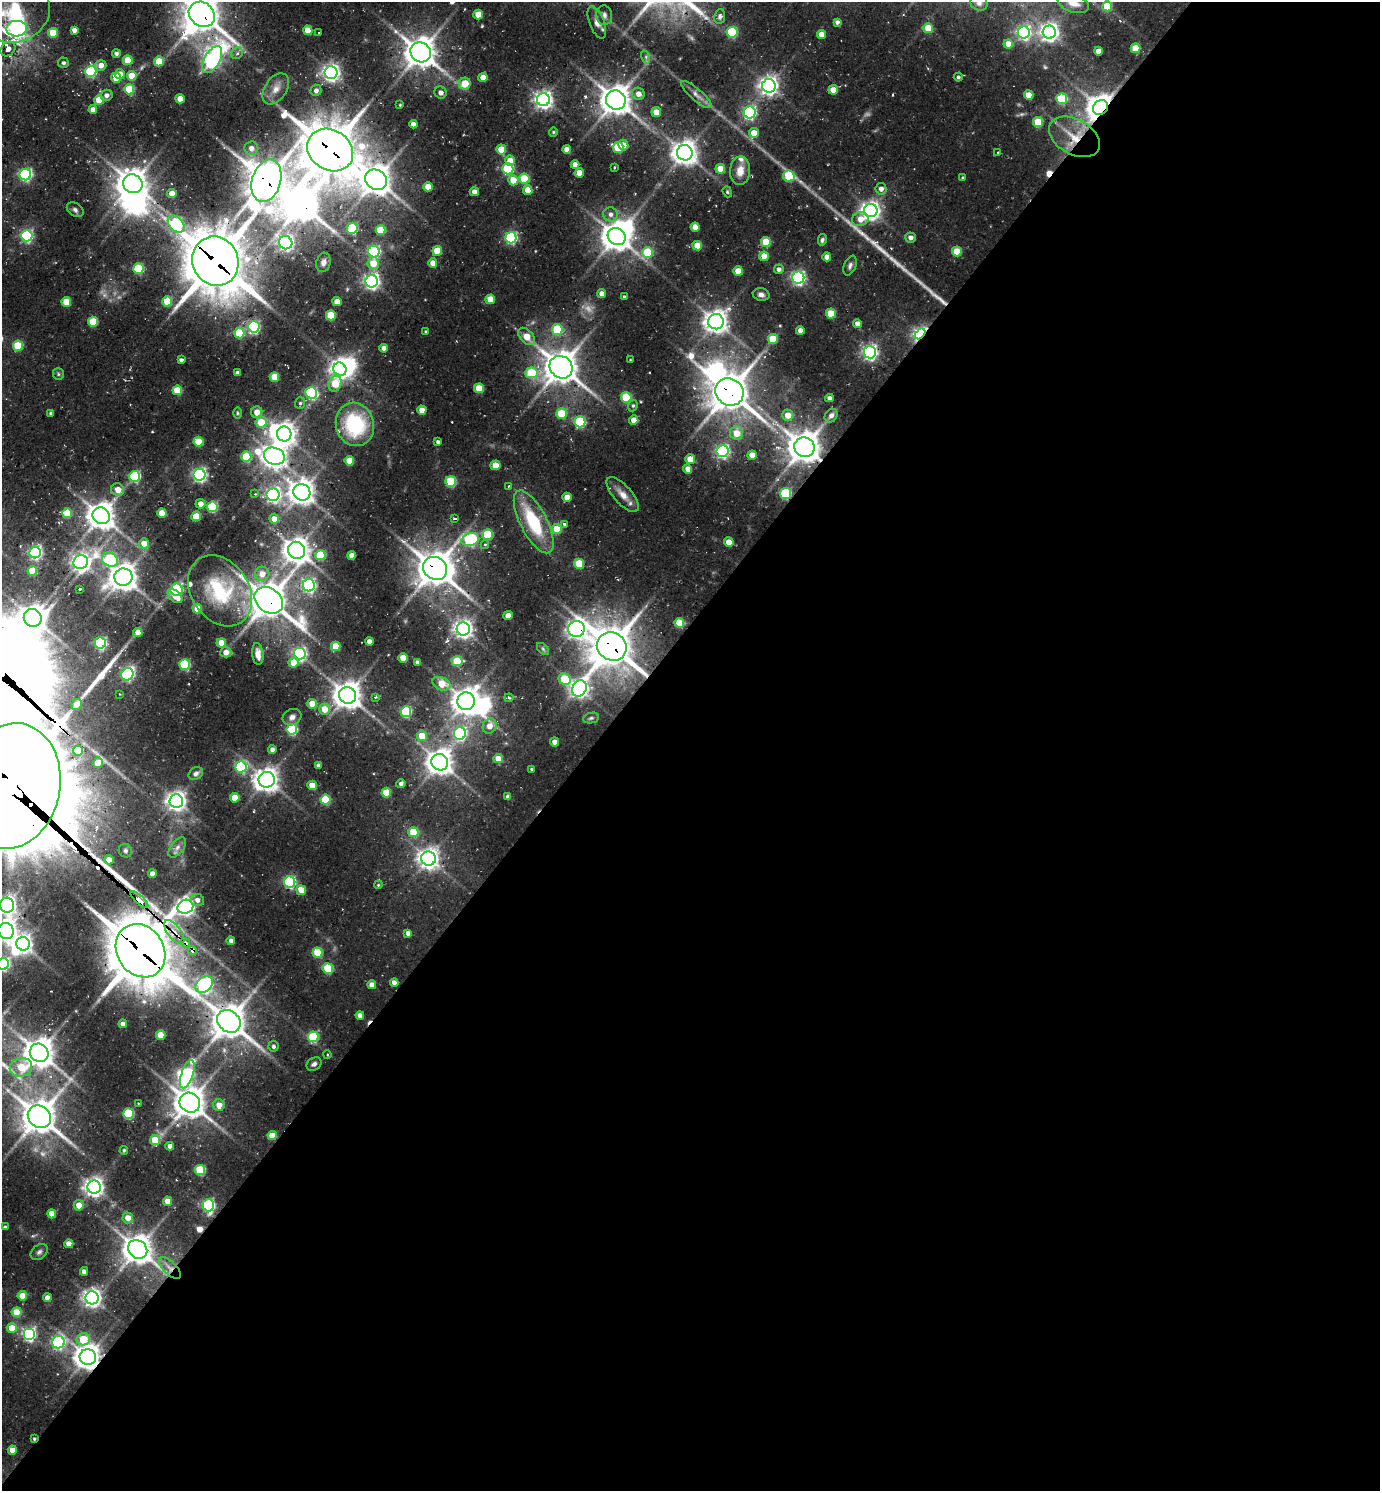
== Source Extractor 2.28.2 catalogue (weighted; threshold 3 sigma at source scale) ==
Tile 12 of 4 x 4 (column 4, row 3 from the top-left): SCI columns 4434-5811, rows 1522-3010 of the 5997 x 5989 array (HDU 1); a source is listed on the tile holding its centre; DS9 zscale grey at full resolution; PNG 1382 x 1493 px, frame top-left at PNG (2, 2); each listed source drawn as its Kron ellipse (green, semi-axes under 4 px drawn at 4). Shown black and unused: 57% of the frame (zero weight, under 2 of 3 exposures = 3% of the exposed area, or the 3 px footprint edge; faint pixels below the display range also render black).
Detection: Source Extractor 2.28.2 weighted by HDU 2 'WHT'; one run over the whole footprint, this tile lists its part. Background 0.101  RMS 0.0091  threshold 0.0409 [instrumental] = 3 sigma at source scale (4.5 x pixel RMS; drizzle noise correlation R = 1.50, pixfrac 1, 0.05/0.05 arcsec/px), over >= 5 px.
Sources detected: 394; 3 too faint to see at this stretch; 12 inside a brighter object's white glare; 5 cosmic-ray / hot-pixel residue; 5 long thin detections or spike segments (spike, bleed or trail) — neither listed nor drawn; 4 inside a brighter listed object's ellipse — not listed separately; the other 365 listed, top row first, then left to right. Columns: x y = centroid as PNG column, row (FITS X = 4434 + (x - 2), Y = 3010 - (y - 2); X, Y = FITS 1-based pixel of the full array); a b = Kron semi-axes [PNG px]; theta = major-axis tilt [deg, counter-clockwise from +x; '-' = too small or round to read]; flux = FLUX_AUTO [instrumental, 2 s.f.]
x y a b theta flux
979 3 8 7 - 3.1
1073 3 16 9 -19 9.7
1107 6 5 5 - 25
16 13 35 29 23 78
202 14 14 11 -39 2000
478 15 5 4 - 16
604 15 10 8 -82 3.7
720 16 7 5 83 2.8
597 22 17 7 -69 6.1
837 22 4 4 - 2.9
928 28 5 5 - 23
17 29 10 8 2 360
74 30 4 4 - 4.6
308 30 5 4 - 15
319 32 3 2 - 0.74
732 32 5 5 - 65
1024 32 6 6 - 210
1049 32 6 6 - 460
53 33 5 5 - 24
821 34 4 4 - 11
1008 44 4 4 - 9.3
1135 48 5 5 - 21
8 49 8 6 43 4.8
1098 51 4 4 - 7.3
421 52 10 9 - 1400
116 53 4 4 - 2.6
237 53 6 5 - 2.2
646 57 7 4 -73 1.8
128 60 5 5 - 23
212 60 15 8 60 280
159 61 5 5 - 22
63 63 5 5 - 2.3
101 65 5 5 - 7.1
91 71 5 5 - 94
331 73 6 6 - 390
120 74 5 5 - 11
132 76 5 5 - 20
483 77 4 4 - 11
958 77 4 4 - 1.7
116 78 5 4 - 17
465 84 6 6 - 21
769 86 6 6 - 480
129 89 5 5 - 35
276 89 17 11 55 10
316 90 6 5 - 4.2
833 90 5 4 - 12
441 92 6 6 - 4.6
638 94 6 6 - 6.3
696 94 19 6 -41 5.7
107 95 6 5 - 4
1029 95 5 4 - 14
180 99 4 4 - 12
1062 99 5 5 - 61
99 100 5 4 - 21
543 100 6 6 - 440
616 100 10 9 - 1300
400 105 4 3 - 0.79
1100 108 8 7 - 1100
93 110 4 4 - 6.8
656 112 5 5 - 13
750 112 6 6 - 180
1038 122 5 5 - 27
413 124 4 4 - 6.2
553 132 4 4 - 1.1
754 133 5 5 - 14
1074 137 27 17 -29 27
623 145 5 5 - 7.7
618 147 5 5 - 41
251 148 7 7 - 6.1
501 149 5 4 - 18
567 149 4 4 - 7.3
330 150 24 20 -33 3700
998 152 4 3 - 0.77
685 153 8 7 - 920
510 161 5 5 - 14
575 165 4 4 - 7.1
614 168 3 2 - 1.1
508 169 5 5 - 90
720 169 5 5 - 16
740 171 14 10 85 10
579 173 5 4 - 14
25 175 6 6 - 160
789 176 6 5 - 48
963 178 4 4 - 1.1
524 179 5 5 - 38
376 180 11 9 -31 1400
513 180 5 5 - 16
266 181 22 14 74 2300
133 184 10 9 - 1300
428 187 4 4 - 13
881 189 5 5 - 5
528 190 5 4 - 13
474 192 4 4 - 5.4
727 192 6 4 -69 1.2
172 194 4 4 - 11
75 210 9 6 -36 2.9
871 210 7 6 - 500
610 214 7 7 - 4.1
860 219 8 7 - 9.1
176 224 10 6 -47 110
695 227 4 4 - 9.4
352 228 5 5 - 62
381 230 5 5 - 29
27 236 6 5 - 140
617 236 9 8 - 1200
511 238 5 5 - 140
911 238 5 5 - 4.2
822 240 6 4 79 1.9
766 242 5 5 - 27
286 243 7 6 - 300
697 246 5 4 - 16
437 251 5 5 - 22
957 251 5 5 - 20
374 252 6 6 - 140
648 252 5 5 - 44
764 256 5 5 - 14
827 257 4 4 - 7.1
215 261 25 23 -68 4300
323 262 10 7 74 4.8
373 263 6 5 - 18
433 263 4 4 - 8.7
850 266 10 6 67 2.9
138 269 5 5 - 57
779 269 5 4 - 3.7
738 271 5 5 - 18
798 278 6 6 - 210
372 281 6 6 - 290
602 294 4 4 - 6.1
761 294 8 6 -11 4
624 297 3 3 - 1.4
490 299 5 5 - 19
167 301 5 5 - 29
66 302 5 5 - 22
337 302 4 4 - 11
831 313 5 5 - 24
331 315 5 5 - 31
93 322 5 5 - 36
716 322 8 7 - 810
857 324 4 4 - 7.1
254 327 6 5 - 130
557 329 5 5 - 51
426 331 4 3 - 0.97
800 331 4 4 - 7.2
239 333 5 5 - 39
920 334 6 4 48 250
527 336 10 6 -47 15
773 339 5 5 - 29
18 346 5 5 - 45
384 348 4 4 - 6.3
870 352 6 6 - 280
181 360 4 4 - 2.4
630 360 3 2 - 0.57
561 367 12 11 - 1600
340 369 7 6 - 500
238 373 4 4 - 3.4
531 373 6 5 - 42
58 374 6 5 - 1.6
274 377 5 5 - 21
335 384 8 6 71 28
479 388 5 5 - 24
177 390 5 5 - 27
729 392 14 13 - 2200
311 393 6 5 - 130
626 397 5 5 - 47
829 398 4 4 - 3.8
300 403 6 5 - 1.7
633 406 6 4 68 1.4
422 410 4 4 - 10
257 412 6 5 - 8.9
51 413 4 4 - 2.2
237 413 6 4 -89 1.2
561 414 5 5 - 36
788 415 6 5 - 11
831 416 7 6 - 4.2
634 420 4 4 - 12
261 422 5 5 - 25
580 422 5 5 - 73
355 424 22 19 -73 73
736 433 6 6 - 15
284 434 7 7 - 740
199 442 5 5 - 27
438 442 4 4 - 2.1
804 447 10 9 - 1500
722 451 6 6 - 200
752 455 4 4 - 11
274 456 11 8 -18 810
246 457 5 5 - 37
690 459 5 5 - 13
349 461 5 5 - 20
495 465 5 4 - 16
688 469 4 4 - 8.5
199 475 6 6 - 210
135 476 5 5 - 89
451 481 5 5 - 52
508 486 3 3 - 0.84
118 490 6 6 - 10
302 492 8 8 - 890
786 493 5 5 - 81
255 494 3 3 - 0.84
273 495 6 6 - 270
623 495 22 9 -49 10
567 497 4 4 - 9.2
200 504 5 5 - 7.3
212 507 5 5 - 76
67 513 5 5 - 25
162 513 5 4 - 18
101 516 9 8 - 1200
196 516 5 5 - 24
454 518 4 3 - 1.5
274 519 5 5 - 12
534 522 35 13 -62 57
565 524 4 3 - 8.6
557 529 5 5 - 22
488 534 5 5 - 46
470 540 9 6 15 130
729 542 4 4 - 13
144 543 5 5 - 12
485 545 4 3 - 1.8
297 550 9 8 - 980
35 553 6 5 - 210
320 555 5 5 - 42
352 555 4 4 - 8
110 560 8 6 -26 89
81 562 7 6 - 460
579 564 5 5 - 35
435 568 13 11 -37 1800
32 571 5 5 - 28
262 574 7 7 - 10
123 577 9 8 - 1100
309 585 6 6 - 170
80 589 3 3 - 4
177 590 6 6 - 110
220 591 38 29 -56 78
175 596 8 5 -40 12
269 600 15 12 -36 1900
197 609 5 4 - 15
508 616 4 4 - 11
33 618 9 8 - 1000
679 623 5 5 - 24
463 629 7 6 - 440
576 629 8 8 - 440
138 632 4 4 - 9
369 641 4 4 - 6.5
100 643 5 5 - 140
221 643 5 4 - 16
336 646 5 5 - 22
612 646 15 14 - 2500
543 649 7 4 -46 1.8
226 652 5 5 - 6.9
258 654 11 5 -83 6
300 654 6 6 - 200
403 658 4 4 - 20
457 661 5 5 - 31
417 662 4 3 - 2.5
294 663 5 5 - 15
185 664 5 5 - 69
127 674 6 6 - 130
565 679 6 5 - 41
441 684 9 6 -24 18
579 688 8 7 - 420
120 694 2 2 - 0.71
348 695 9 8 - 1100
375 697 4 3 - 1.1
509 698 4 4 - 1.3
466 701 9 8 - 1100
312 704 5 5 - 19
77 705 6 5 - 8.8
324 709 5 5 - 14
406 712 5 5 - 80
292 717 10 8 30 4.3
591 718 8 5 11 1.9
490 726 8 6 62 8.9
292 729 5 5 - 85
460 733 6 6 - 150
422 736 5 5 - 19
555 742 4 4 - 7.3
272 749 4 4 - 4
78 751 5 5 - 31
498 759 4 4 - 13
440 762 8 8 - 1000
98 763 5 4 - 16
318 766 4 4 - 3.7
241 767 5 5 - 85
532 769 3 3 - 1.2
196 774 8 6 34 2.9
267 780 8 8 - 840
401 784 5 4 - 2.7
312 785 5 4 - 16
11 786 63 49 79 26000
386 793 5 5 - 25
508 797 4 4 - 4.4
235 798 5 5 - 18
325 800 5 5 - 45
176 801 7 6 - 510
413 832 5 5 - 34
177 847 12 6 52 4.2
125 851 7 6 - 2.4
428 859 7 7 - 600
109 860 5 4 - 7.9
152 874 4 4 - 7.7
290 882 5 5 - 140
378 885 4 3 - 0.85
301 890 5 4 - 15
139 900 11 3 -41 160
197 900 6 6 - 4.9
7 905 7 7 - 450
185 907 8 7 - 390
6 931 8 7 - 770
174 932 14 6 -53 9.4
408 933 4 4 - 4.9
231 941 4 4 - 4.2
185 943 5 3 - 24
23 944 7 6 - 420
140 951 28 23 -57 4700
193 951 4 4 - 21
318 953 5 5 - 39
3 964 6 6 - 150
328 968 5 5 - 46
394 982 4 4 - 5.6
204 984 10 7 45 270
372 985 4 4 - 7.7
360 1015 4 4 - 6.8
229 1021 12 10 -41 1800
123 1024 4 4 - 6.4
161 1035 5 4 - 18
313 1037 5 5 - 59
273 1046 5 5 - 2.4
39 1053 9 9 - 1300
327 1055 4 3 - 1
314 1064 8 6 34 2.8
21 1067 11 9 16 25
187 1074 15 6 71 120
138 1103 3 2 - 0.66
190 1103 10 9 - 1400
219 1105 6 5 - 9
128 1114 5 5 - 69
39 1117 12 10 -40 1800
272 1136 4 4 - 17
155 1140 5 5 - 27
170 1146 4 4 - 4.8
124 1150 4 3 - 1.1
200 1170 5 5 - 50
94 1187 7 6 - 520
168 1201 5 4 - 11
79 1205 5 5 - 10
208 1205 6 5 - 130
52 1214 4 4 - 13
128 1218 5 5 - 8.6
5 1227 4 3 - 1.5
69 1244 4 4 - 9.3
138 1249 10 8 -40 1200
39 1252 9 7 41 2.8
170 1268 14 6 -44 6.7
84 1271 4 4 - 4.7
22 1296 5 4 - 15
47 1298 4 4 - 9.6
92 1298 6 6 - 460
17 1312 5 5 - 25
12 1328 5 5 - 18
29 1334 6 6 - 190
83 1339 7 6 - 32
58 1342 6 6 - 160
88 1357 8 8 - 980
34 1439 4 3 - 1.2
12 1450 4 4 - 11
Overlapping masked pixels (flux is a lower limit): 29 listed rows (the first 20) at x y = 202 14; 17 29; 1100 108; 1074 137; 330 150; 376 180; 266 181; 215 261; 920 334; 561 367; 729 392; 804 447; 786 493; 534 522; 435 568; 269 600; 576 629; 612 646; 11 786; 139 900
Isophote crosses this tile's border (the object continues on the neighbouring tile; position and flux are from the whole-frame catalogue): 9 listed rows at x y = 979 3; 1073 3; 16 13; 202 14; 17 29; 11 786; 7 905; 6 931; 3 964